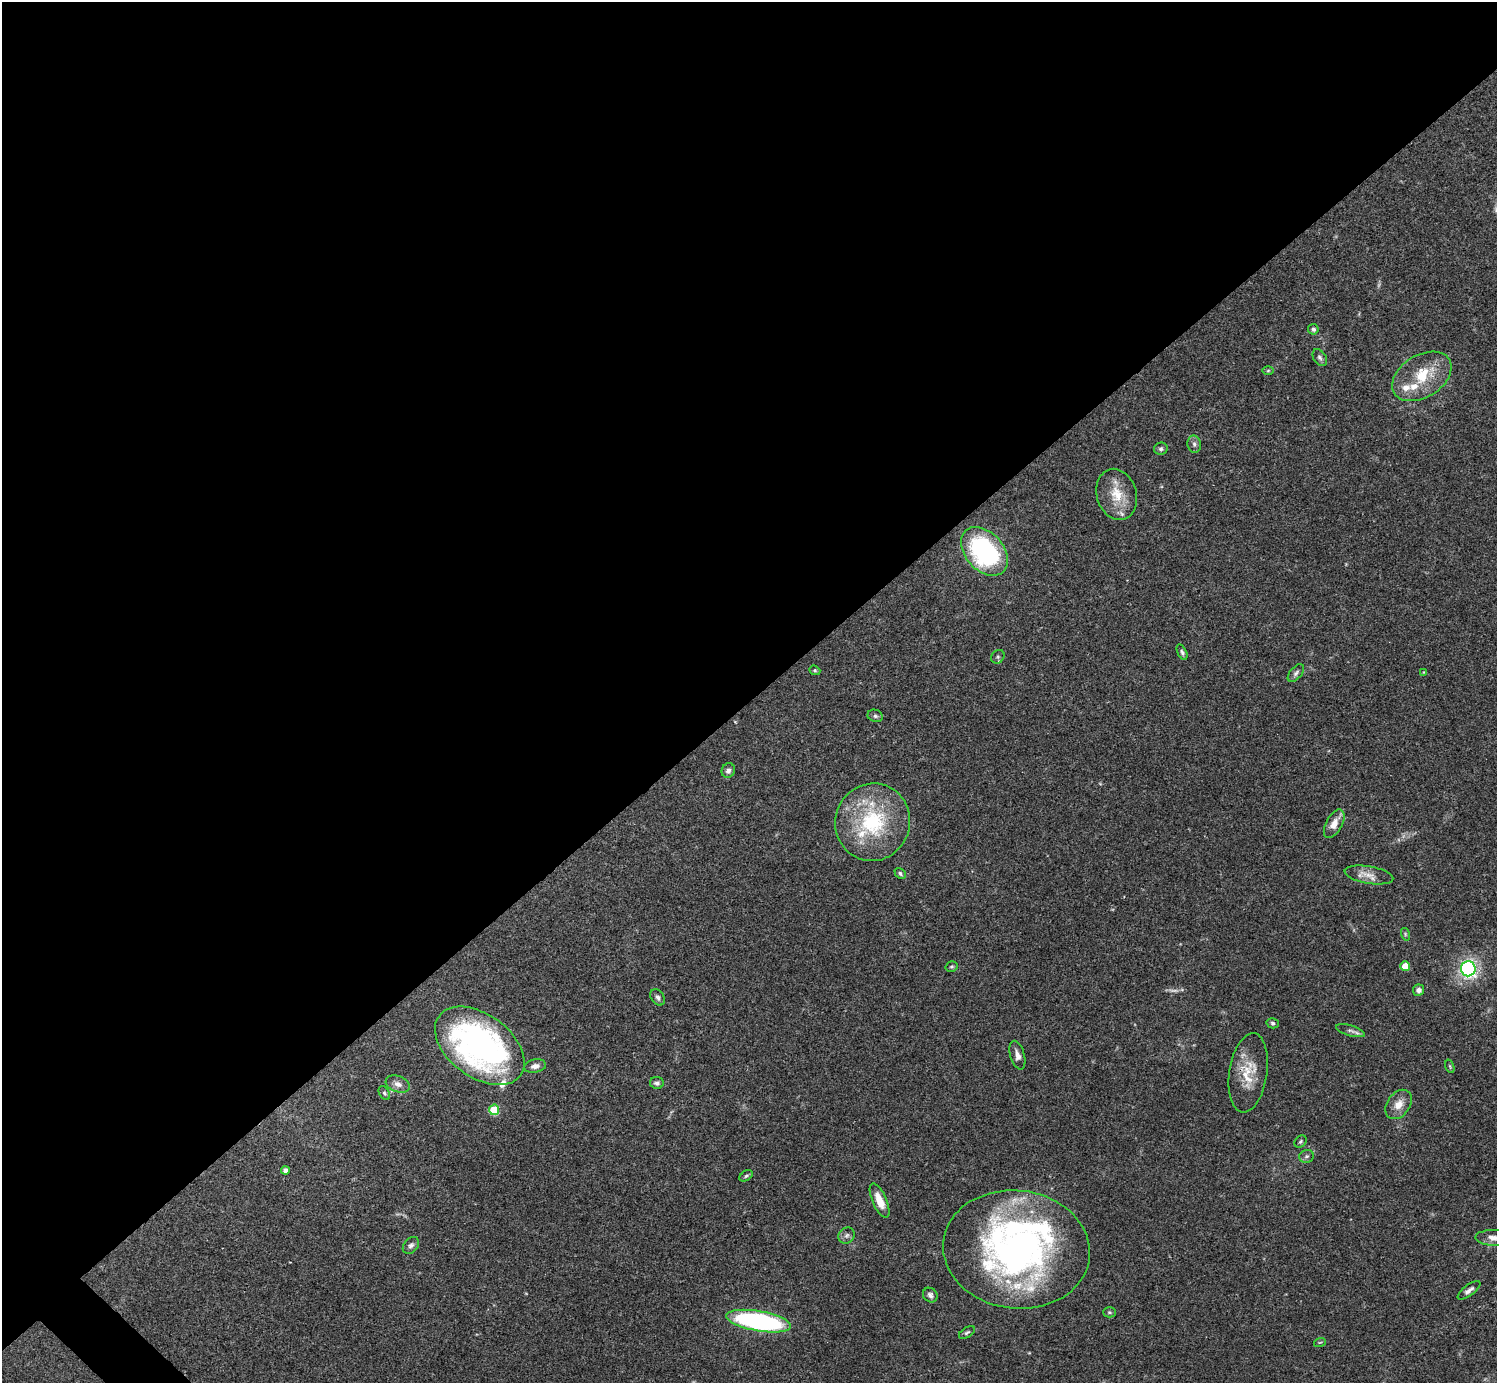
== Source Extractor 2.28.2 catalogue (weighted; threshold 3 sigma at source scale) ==
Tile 2 of 4 x 4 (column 2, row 1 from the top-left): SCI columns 1495-2989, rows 4302-5682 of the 5982 x 5981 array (HDU 1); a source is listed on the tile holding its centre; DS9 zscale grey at full resolution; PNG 1499 x 1385 px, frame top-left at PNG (2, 2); each listed source drawn as its Kron ellipse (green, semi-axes under 4 px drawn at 4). Shown black and unused: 51% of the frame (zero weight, under 3 of 4 exposures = <1% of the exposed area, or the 3 px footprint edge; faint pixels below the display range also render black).
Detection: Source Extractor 2.28.2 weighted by HDU 2 'WHT'; one run over the whole footprint, this tile lists its part. Background 0.0409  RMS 0.0027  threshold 0.0119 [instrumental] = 3 sigma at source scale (4.5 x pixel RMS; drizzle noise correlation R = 1.50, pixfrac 1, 0.05/0.05 arcsec/px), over >= 5 px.
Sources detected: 63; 2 too faint to see at this stretch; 1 inside a brighter object's white glare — neither listed nor drawn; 8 inside a brighter listed object's ellipse — not listed separately; the other 52 listed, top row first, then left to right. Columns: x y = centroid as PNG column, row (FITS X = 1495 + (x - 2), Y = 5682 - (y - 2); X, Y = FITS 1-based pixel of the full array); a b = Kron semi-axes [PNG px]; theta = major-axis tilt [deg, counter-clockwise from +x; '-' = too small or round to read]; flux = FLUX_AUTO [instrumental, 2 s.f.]
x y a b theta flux
1313 329 5 5 - 0.67
1320 358 9 6 -58 0.74
1268 371 6 4 1 0.32
1422 376 32 21 32 11
1194 444 8 6 -78 0.89
1161 449 7 6 - 0.69
1117 494 26 20 -73 6.8
984 551 28 19 -48 43
1182 652 8 4 -64 0.59
998 657 7 6 - 0.6
815 670 5 4 - 0.36
1424 672 4 4 - 0.23
1296 673 10 6 49 0.83
875 716 7 6 - 0.67
728 771 7 6 - 1
873 822 39 37 69 26
1334 824 15 8 61 2.8
900 873 6 4 -43 0.53
1369 875 25 8 -9 2.7
1405 934 6 4 -72 0.4
1405 966 5 5 - 4.9
952 967 6 5 - 0.39
1468 969 7 7 - 60
1418 990 6 5 - 0.97
658 997 9 6 -53 0.91
1273 1023 6 5 - 0.57
1350 1031 15 5 -16 1
480 1046 50 31 -36 92
1017 1055 15 7 -73 1.7
535 1066 11 6 10 1.5
1450 1066 7 4 -71 0.38
1248 1073 40 19 81 8
657 1083 7 6 - 0.77
398 1084 12 8 -20 1.6
384 1093 7 5 -58 0.47
1399 1104 16 11 54 3
494 1110 5 5 - 12
1300 1141 7 5 46 0.45
1306 1156 7 6 - 0.69
285 1170 4 4 - 1.3
746 1176 7 4 31 0.47
880 1201 18 7 -66 3.7
847 1235 9 7 45 0.89
1494 1238 19 8 -1 2.2
411 1245 9 7 47 0.93
1016 1249 73 59 -7 120
1469 1290 13 5 36 1.2
930 1295 8 6 -49 0.94
1109 1312 6 5 - 0.48
759 1321 33 10 -10 54
967 1332 9 5 32 0.56
1320 1342 6 3 19 0.3
Isophote crosses this tile's border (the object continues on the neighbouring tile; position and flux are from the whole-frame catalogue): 1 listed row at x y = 1494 1238